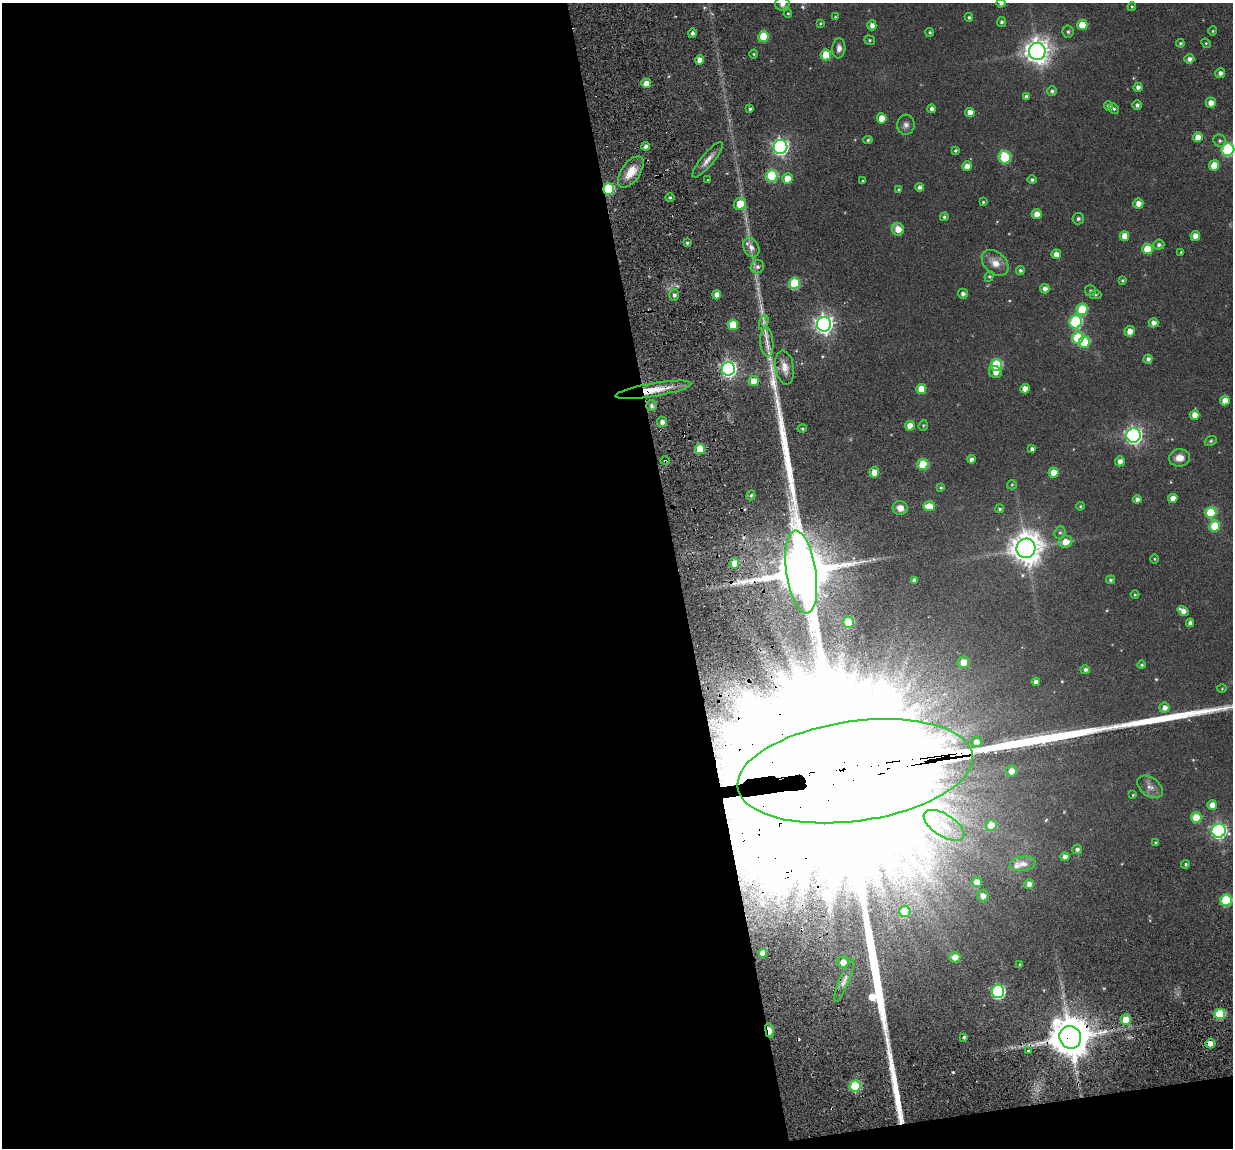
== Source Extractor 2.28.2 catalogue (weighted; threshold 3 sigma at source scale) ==
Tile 13 of 4 x 4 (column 1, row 4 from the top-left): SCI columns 135-1365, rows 225-1370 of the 5280 x 5236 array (HDU 1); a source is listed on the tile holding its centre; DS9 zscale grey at full resolution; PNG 1235 x 1150 px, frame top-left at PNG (2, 3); each listed source drawn as its Kron ellipse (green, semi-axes under 4 px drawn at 4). Shown black and unused: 56% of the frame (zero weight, under 3 of 6 exposures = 11% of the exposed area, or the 3 px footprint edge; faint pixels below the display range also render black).
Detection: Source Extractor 2.28.2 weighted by HDU 2 'WHT'; one run over the whole footprint, this tile lists its part. Background 0.0889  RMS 0.0097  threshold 0.0396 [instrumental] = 3 sigma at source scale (4.09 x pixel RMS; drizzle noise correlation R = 1.36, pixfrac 0.8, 0.05/0.05 arcsec/px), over >= 5 px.
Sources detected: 192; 1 too faint to see at this stretch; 3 inside a brighter object's white glare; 1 cosmic-ray / hot-pixel residue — neither listed nor drawn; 1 inside a brighter listed object's ellipse — not listed separately; the other 186 listed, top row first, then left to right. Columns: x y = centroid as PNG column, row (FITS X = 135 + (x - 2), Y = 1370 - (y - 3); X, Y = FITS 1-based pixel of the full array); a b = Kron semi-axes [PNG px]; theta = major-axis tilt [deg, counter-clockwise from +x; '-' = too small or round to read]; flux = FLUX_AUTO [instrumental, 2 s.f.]
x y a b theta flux
1001 3 4 4 - 2.4
782 4 7 6 - 3.9
1132 6 4 3 - 1
788 14 4 4 - 1
835 17 3 3 - 0.82
969 17 4 4 - 1.7
1002 22 5 4 - 1.9
820 23 4 3 - 0.91
872 25 5 4 - 4.5
1082 25 5 5 - 15
1068 31 6 5 - 1.9
1213 31 4 4 - 0.96
930 32 4 4 - 1.2
692 33 5 4 - 2.3
763 37 5 5 - 26
870 40 5 4 - 1.4
1180 43 4 4 - 1.3
1206 43 5 4 - 1
839 48 10 6 85 4.6
1037 51 8 8 - 890
754 54 4 4 - 0.95
826 55 5 5 - 19
1189 59 5 5 - 3.5
700 60 4 4 - 6.4
1220 73 5 5 - 3.5
646 83 5 4 - 8
1138 87 4 4 - 3
1052 91 5 4 - 2.2
1026 97 4 3 - 2.3
1211 103 5 5 - 6.7
1137 105 5 5 - 2.6
1108 106 5 4 - 2.1
750 109 4 3 - 1.5
932 109 4 4 - 3
1114 109 5 5 - 1.7
970 112 5 4 - 6.8
882 118 5 5 - 11
906 125 10 9 - 3.8
1198 137 5 5 - 9.9
868 140 4 4 - 1.2
1220 141 6 6 - 2
646 146 4 4 - 3.2
780 147 7 7 - 270
1228 150 6 6 - 76
955 151 4 3 - 1.5
1005 157 6 6 - 55
708 160 22 6 51 6.8
1214 165 5 5 - 15
967 166 5 5 - 6.6
631 172 18 9 55 15
772 176 6 5 - 56
787 179 5 5 - 12
708 180 4 3 - 0.77
1032 180 5 4 - 2
863 181 3 2 - 0.89
920 187 4 4 - 2.8
608 189 5 5 - 49
899 190 4 4 - 0.98
670 198 5 3 - 1.1
983 202 4 4 - 1
740 204 6 6 - 16
1138 204 5 5 - 6.1
1036 214 5 5 - 7.3
944 217 4 4 - 1.5
1078 219 6 5 - 1.6
898 229 6 6 - 9.7
1124 236 5 4 - 8.6
1195 236 5 4 - 5.8
687 243 3 3 - 1.4
1159 245 5 5 - 2.4
751 247 10 7 -62 5.9
1147 249 5 5 - 22
1181 252 3 3 - 1
1056 254 5 4 - 6.8
995 263 15 10 -42 9.8
757 267 7 6 - 3
1020 270 4 4 - 1.7
989 276 5 4 - 1.3
1122 280 3 3 - 1.1
794 283 5 5 - 46
1045 289 5 4 - 4
1090 291 5 5 - 1.4
963 294 5 5 - 3
674 295 5 5 - 2.9
717 295 4 4 - 6
1096 295 6 4 0 1.3
1082 309 6 5 - 34
764 322 7 4 71 2.8
1076 322 6 6 - 82
1153 323 5 4 - 4.4
824 324 7 7 - 420
733 325 5 5 - 22
1130 331 5 5 - 7.1
1078 338 6 5 - 37
767 342 15 6 -85 7.2
1084 342 6 5 - 39
1148 359 4 4 - 2.9
996 365 6 5 - 55
785 368 17 9 -80 8.3
728 369 7 6 - 270
995 372 6 6 - 5.4
754 381 5 5 - 12
921 389 5 5 - 14
1025 389 5 4 - 6.9
653 390 38 6 9 22
1225 400 5 5 - 10
651 406 5 5 - 3.1
1195 415 5 5 - 6.9
662 422 5 5 - 4
923 425 5 4 - 1.1
910 426 5 5 - 9.2
802 429 5 3 - 0.93
1134 435 7 7 - 310
1211 441 6 4 22 1.3
700 449 5 5 - 24
1032 449 4 4 - 2.4
1179 458 10 8 9 7.5
971 459 4 4 - 3
665 461 4 4 - 1.5
1120 461 5 5 - 4.6
923 465 5 5 - 32
874 472 5 4 - 9.6
1053 473 5 5 - 12
1012 485 5 4 - 1.1
941 488 4 4 - 1.2
751 495 5 4 - 1.7
1173 498 4 4 - 7.2
1137 499 4 4 - 3
929 506 6 5 - 13
1080 506 4 3 - 1
900 508 7 7 - 6.5
1000 509 4 4 - 1.4
1211 513 5 5 - 34
1215 526 5 5 - 28
1060 533 6 5 - 1.7
1066 542 7 6 - 10
1026 548 9 9 - 1500
1154 559 5 3 - 0.8
734 563 5 5 - 8
801 572 42 15 -82 6200
914 580 4 4 - 3.1
1111 580 4 4 - 1.7
1135 594 4 3 - 0.81
1183 611 6 4 -38 5.8
848 622 5 5 - 32
1190 623 4 4 - 3
963 662 6 5 - 13
1142 665 4 4 - 1.4
1085 670 5 4 - 2.5
1036 682 4 4 - 3.8
1222 689 5 3 - 0.72
1165 708 5 5 - 4.4
976 742 5 5 - 5
855 771 118 50 8 340000
1011 771 5 5 - 7.3
1150 787 14 9 -36 5.9
1133 795 4 3 - 0.82
1212 805 5 5 - 7.4
1196 817 5 5 - 22
944 825 23 11 -33 21
991 825 5 5 - 15
1219 831 7 7 - 220
1156 843 4 3 - 1.3
1077 849 5 4 - 2.7
1065 857 4 4 - 4.6
1023 864 12 7 7 5.3
1185 864 4 4 - 1.2
977 882 5 5 - 7.6
1029 884 5 5 - 5.1
983 896 6 5 - 5
1226 900 6 5 - 56
905 912 5 5 - 29
763 953 4 4 - 7
955 957 5 5 - 8.6
843 962 6 5 - 8.4
1020 965 4 3 - 1.8
844 981 23 5 68 5.5
998 992 6 6 - 120
1220 1014 5 5 - 39
1126 1020 5 5 - 17
769 1030 7 4 -81 15
964 1037 3 3 - 1.5
1070 1037 11 10 - 2800
1210 1043 5 5 - 9.5
1028 1051 4 3 - 0.98
855 1086 5 5 - 56
Overlapping masked pixels (flux is a lower limit): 7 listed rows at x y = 608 189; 653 390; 665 461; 801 572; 855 771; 769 1030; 1070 1037
Isophote crosses this tile's border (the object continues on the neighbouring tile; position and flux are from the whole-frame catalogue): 4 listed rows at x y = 1001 3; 782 4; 1228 150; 855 771